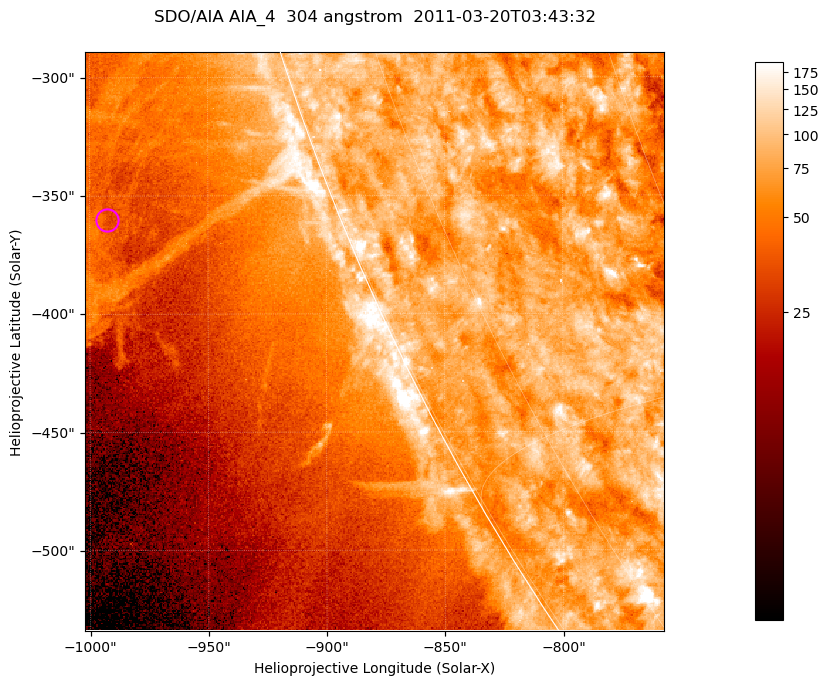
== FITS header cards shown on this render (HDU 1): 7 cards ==
TELESCOP= 'SDO/AIA '           / For AIA: SDO/AIA
INSTRUME= 'AIA_4   '           / For AIA: AIA_ATA1, AIA_ATA2, AIA_ATA3 or AIA_AT
WAVELNTH=                  304 / [angstrom] Wavelength
WAVEUNIT= 'angstrom'           / Wavelength unit: angstrom
DATE-OBS= '2011-03-20T03:43:32.134' / [ISO] Date when observation started; ISO 8
CTYPE1  = 'HPLN-TAN'           / CTYPE1; Typically HPLN
CTYPE2  = 'HPLT-TAN'           / CTYPE2; Typically HPLT

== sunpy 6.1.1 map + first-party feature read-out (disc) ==
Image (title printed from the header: SDO/AIA AIA_4  304 angstrom  2011-03-20T03:43:32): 408 x 408 px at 0.6 arcsec/px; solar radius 964 arcsec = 1606 px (partial field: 0.9% of the solar disc is inside the frame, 45% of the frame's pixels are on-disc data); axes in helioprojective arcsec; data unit not stated in the header (colour bar unlabelled)
Orientation: roll -0.132 deg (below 1 deg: not rotated)
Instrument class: DISC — disc imager (sunpy class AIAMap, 304 A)
Bright regions (active regions / flare kernels): reference = the on-disc median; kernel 3 px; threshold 5 sigma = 113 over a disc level ~79.1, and >= 1.15x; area >= 166 px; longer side >= 5 px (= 3 arcsec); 0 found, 0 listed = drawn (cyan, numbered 1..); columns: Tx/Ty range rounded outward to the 2 arcsec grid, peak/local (2 s.f.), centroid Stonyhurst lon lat
Off-limb structures (1.02-1.3 R_sun): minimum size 83 px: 4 found; the strongest spans PA ~105..115 deg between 1.05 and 1.13 R_sun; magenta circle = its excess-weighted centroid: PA ~110 deg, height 1.1 R_sun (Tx ~-992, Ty ~-360 arcsec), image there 1.6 x the reference